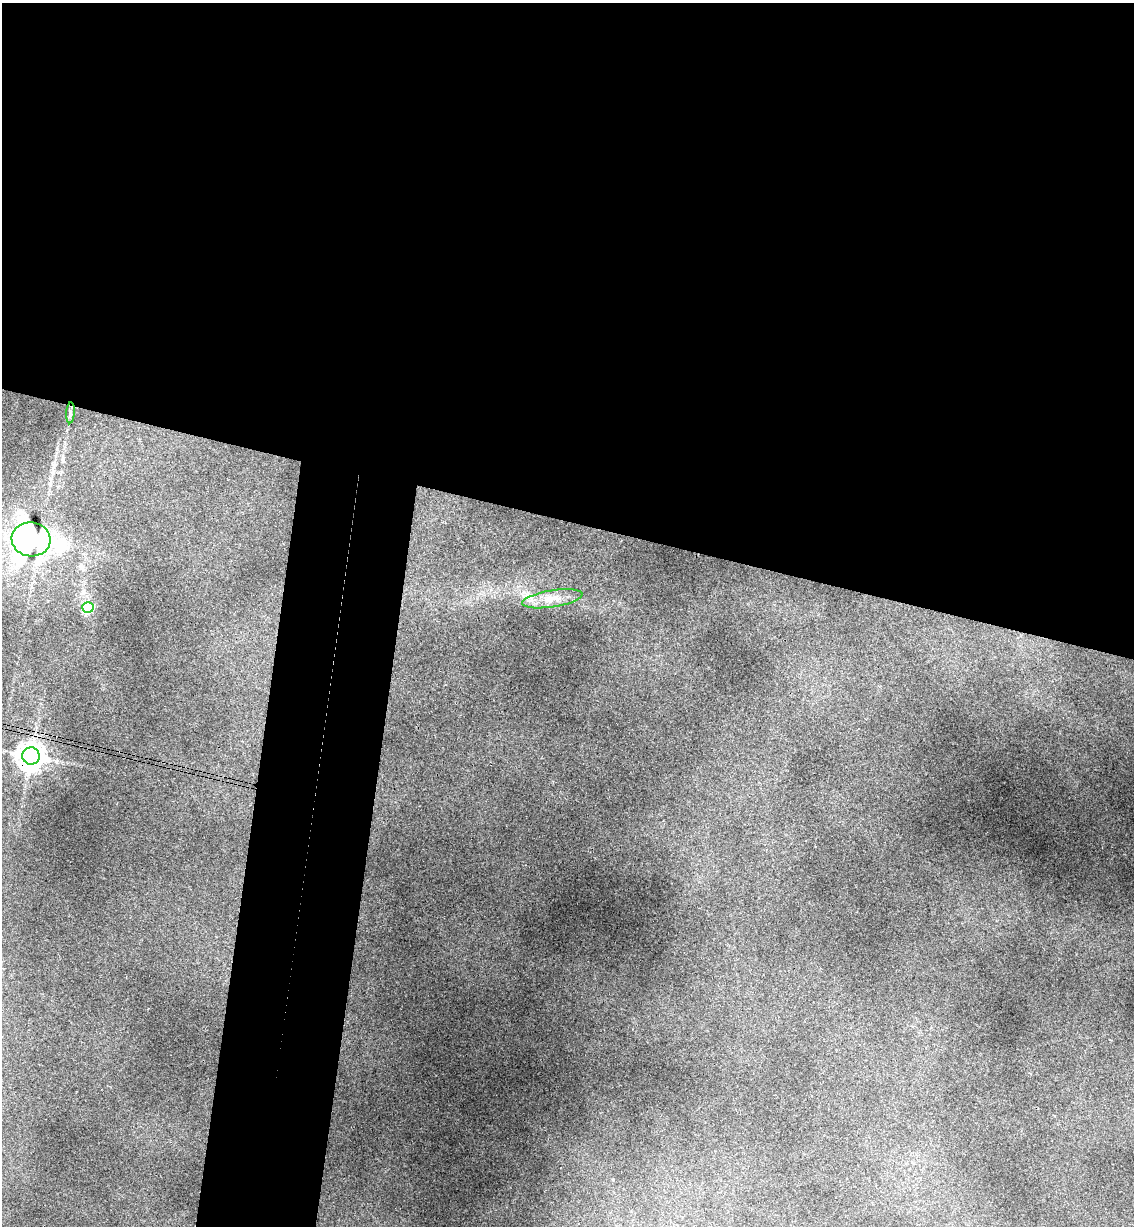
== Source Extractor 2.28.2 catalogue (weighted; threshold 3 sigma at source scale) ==
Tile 3 of 4 x 4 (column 3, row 1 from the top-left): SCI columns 2437-3568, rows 3692-4915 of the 4993 x 4930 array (HDU 1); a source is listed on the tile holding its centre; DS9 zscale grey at full resolution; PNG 1136 x 1228 px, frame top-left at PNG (2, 3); each listed source drawn as its Kron ellipse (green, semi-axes under 4 px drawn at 4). Shown black and unused: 49% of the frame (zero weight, under 3 of 4 exposures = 6% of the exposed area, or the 3 px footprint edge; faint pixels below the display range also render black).
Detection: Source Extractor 2.28.2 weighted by HDU 2 'WHT'; one run over the whole footprint, this tile lists its part. Background 0.133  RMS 0.0071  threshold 0.0318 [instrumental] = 3 sigma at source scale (4.5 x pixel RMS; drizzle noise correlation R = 1.50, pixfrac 1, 0.05/0.05 arcsec/px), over >= 5 px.
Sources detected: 5; all 5 listed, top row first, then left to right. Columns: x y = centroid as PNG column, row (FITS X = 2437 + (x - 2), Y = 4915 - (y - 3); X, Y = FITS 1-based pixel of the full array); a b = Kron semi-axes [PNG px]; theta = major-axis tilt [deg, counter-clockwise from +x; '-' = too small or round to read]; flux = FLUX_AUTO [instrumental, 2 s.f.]
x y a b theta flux
70 413 10 4 86 1.5
31 539 19 17 -8 450
552 599 30 8 9 10
88 608 6 5 - 82
31 756 9 8 - 810
Overlapping masked pixels (flux is a lower limit): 1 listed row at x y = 31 756